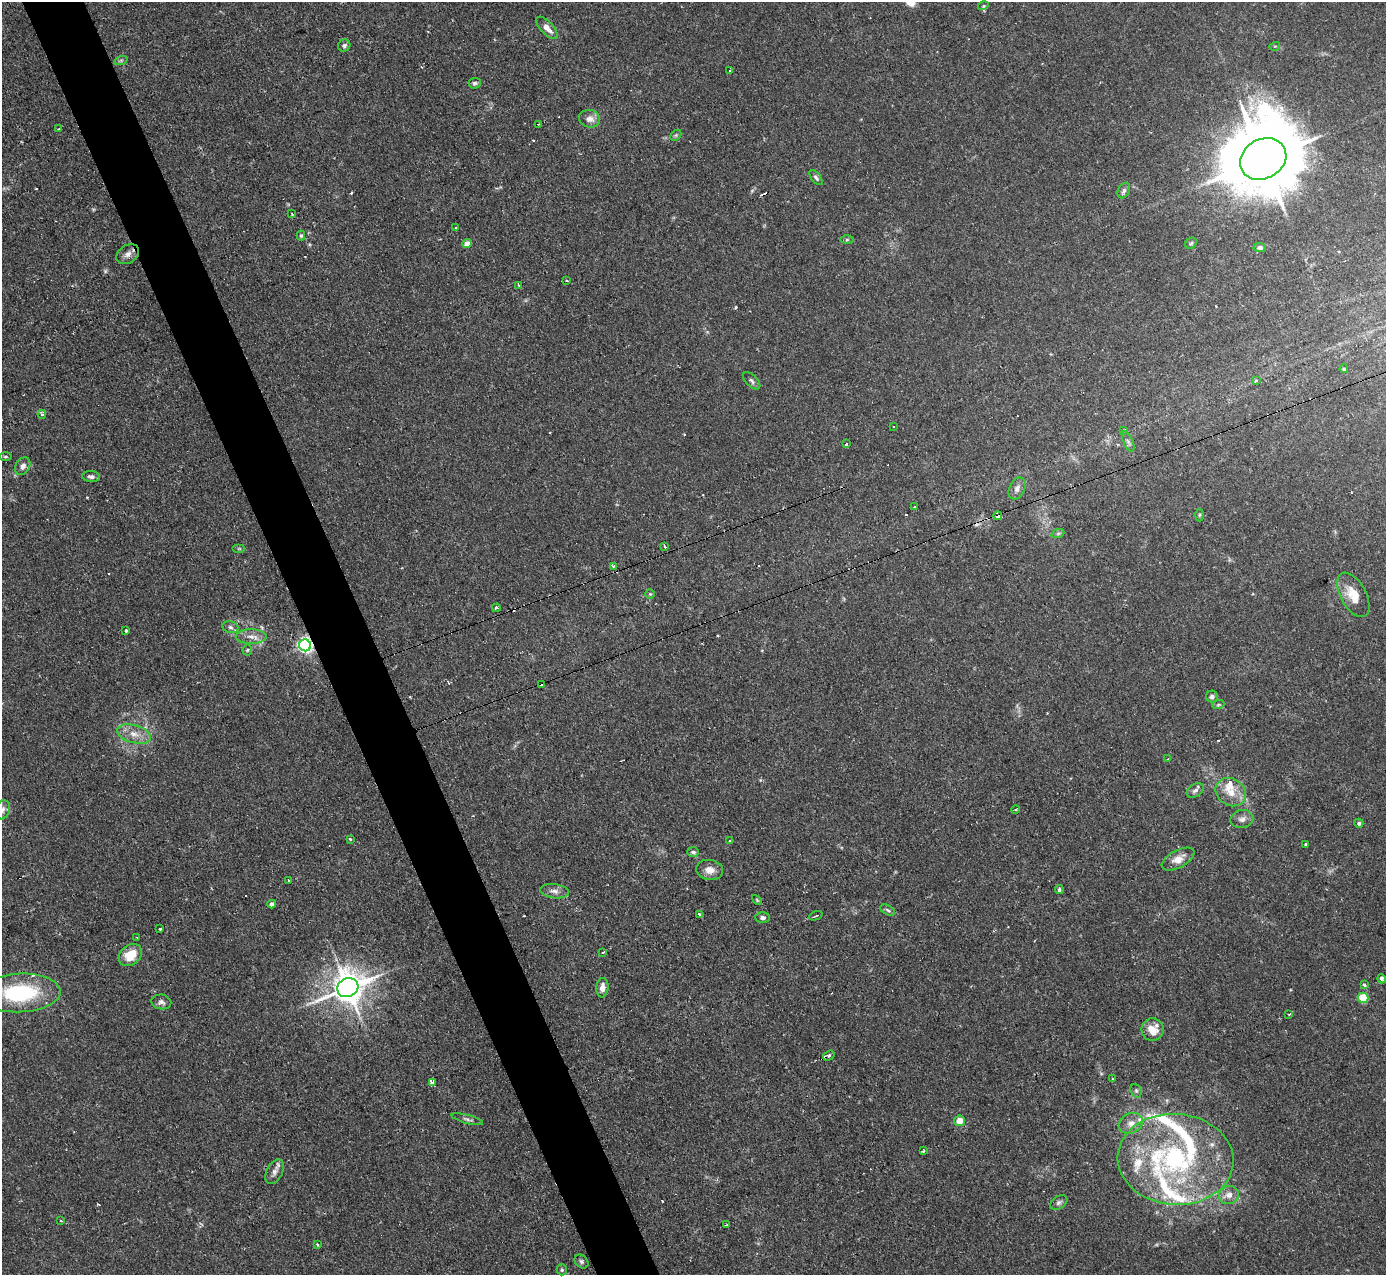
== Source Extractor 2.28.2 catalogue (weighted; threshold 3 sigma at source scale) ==
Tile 11 of 4 x 4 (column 3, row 3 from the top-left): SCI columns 2767-4150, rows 1419-2691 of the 5533 x 5515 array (HDU 1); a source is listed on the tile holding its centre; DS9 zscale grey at full resolution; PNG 1388 x 1277 px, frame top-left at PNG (2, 2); each listed source drawn as its Kron ellipse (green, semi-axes under 4 px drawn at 4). Shown black and unused: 5% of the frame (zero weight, under 2 of 3 exposures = <1% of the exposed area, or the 3 px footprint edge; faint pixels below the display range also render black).
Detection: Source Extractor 2.28.2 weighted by HDU 2 'WHT'; one run over the whole footprint, this tile lists its part. Background 0.0666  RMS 0.0051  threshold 0.0229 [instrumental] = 3 sigma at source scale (4.5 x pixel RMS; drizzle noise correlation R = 1.50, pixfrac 1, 0.05/0.05 arcsec/px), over >= 5 px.
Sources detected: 128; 1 too faint to see at this stretch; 11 cosmic-ray / hot-pixel residue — neither listed nor drawn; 9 inside a brighter listed object's ellipse — not listed separately; the other 107 listed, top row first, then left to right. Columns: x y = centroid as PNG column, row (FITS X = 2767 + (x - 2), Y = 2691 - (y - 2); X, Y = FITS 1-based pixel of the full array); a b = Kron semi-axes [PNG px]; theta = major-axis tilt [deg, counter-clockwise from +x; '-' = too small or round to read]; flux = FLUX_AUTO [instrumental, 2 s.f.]
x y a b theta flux
983 6 5 3 - 0.54
547 28 14 6 -47 4
344 46 6 6 - 1.4
1275 46 5 3 - 0.49
121 60 7 4 19 0.96
730 70 3 3 - 2.7
475 83 6 5 - 1.3
590 119 10 8 -14 3.7
538 124 3 2 - 0.54
59 128 3 2 - 0.61
676 135 6 4 45 0.82
1263 159 24 19 30 6100
816 178 9 4 -49 1.1
1124 191 8 5 60 1.4
292 213 4 2 - 0.46
456 227 3 3 - 0.65
301 236 5 4 - 0.87
847 240 6 4 1 0.78
1191 243 6 5 - 0.77
467 244 4 4 - 5
1260 247 6 4 -2 1.4
128 254 12 9 32 3
566 280 4 2 - 0.52
519 285 3 3 - 0.93
1344 369 4 4 - 1
752 381 11 5 -45 1.5
1256 381 3 3 - 1.4
42 414 4 4 - 1.6
894 426 3 3 - 2.7
1124 430 3 3 - 1.2
1128 442 11 5 -66 1.5
846 444 3 3 - 1.6
5 456 6 3 0 0.75
23 466 9 7 60 2.7
91 477 9 5 -5 1.8
1017 489 12 7 64 2.8
915 507 2 2 - 0.73
1199 515 6 4 88 0.81
998 516 4 3 - 5.3
1058 533 6 4 19 0.91
665 547 3 2 - 1.5
239 549 6 4 0 0.68
613 566 3 3 - 0.97
650 594 5 4 - 0.61
1353 595 24 12 -62 10
496 608 4 3 - 2.3
230 627 8 6 -16 1.5
126 631 3 3 - 0.75
251 637 15 7 0 4
305 645 6 6 - 160
247 650 5 5 - 0.73
541 684 3 3 - 5.6
1212 696 6 6 - 1.5
1218 705 6 4 19 0.69
134 734 17 9 -15 5.9
1168 759 3 3 - 1.9
1195 790 9 6 33 1.8
1231 792 16 13 -33 7.7
1015 809 4 2 - 0.71
3 810 10 7 70 2.3
1242 819 11 9 10 2.7
1359 823 5 4 - 1.2
350 839 4 3 - 0.48
730 840 4 3 - 0.74
1306 844 3 3 - 1.3
693 852 5 5 - 1.2
1178 859 18 8 28 5
710 870 13 10 -8 4.6
289 880 3 2 - 0.62
1059 890 4 3 - 1.6
554 891 14 7 -8 3
757 900 6 3 -46 0.58
272 904 4 4 - 2.3
888 910 8 5 -28 1.1
699 915 3 3 - 1.5
816 916 7 2 22 0.56
763 918 7 5 -2 1.7
160 928 3 3 - 1.9
137 937 2 2 - 0.54
603 952 3 2 - 1.1
130 955 13 9 39 10
1381 979 4 4 - 3
1364 985 3 3 - 2.7
348 988 11 9 25 970
602 988 10 6 84 3.7
20 993 41 19 3 47
1363 998 5 5 - 23
161 1002 10 7 -9 2.3
1289 1014 3 2 - 0.72
1153 1030 11 11 - 8
829 1056 6 4 34 1.5
1113 1079 3 3 - 1.2
432 1082 4 3 - 15
1136 1091 7 5 -69 1
467 1119 16 4 -15 1.5
960 1121 5 5 - 5.4
1131 1123 12 10 26 4.2
923 1151 3 3 - 0.98
1175 1159 58 45 -4 95
274 1172 13 8 63 2.9
1229 1195 10 9 - 3.7
1059 1202 9 6 33 1.5
60 1220 3 3 - 2
726 1225 3 2 - 1.1
317 1245 3 2 - 0.6
581 1261 8 6 -46 1.2
562 1270 5 5 - 0.83
Overlapping masked pixels (flux is a lower limit): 3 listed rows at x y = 998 516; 305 645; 541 684
Isophote crosses this tile's border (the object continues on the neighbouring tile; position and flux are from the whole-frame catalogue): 1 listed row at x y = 3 810